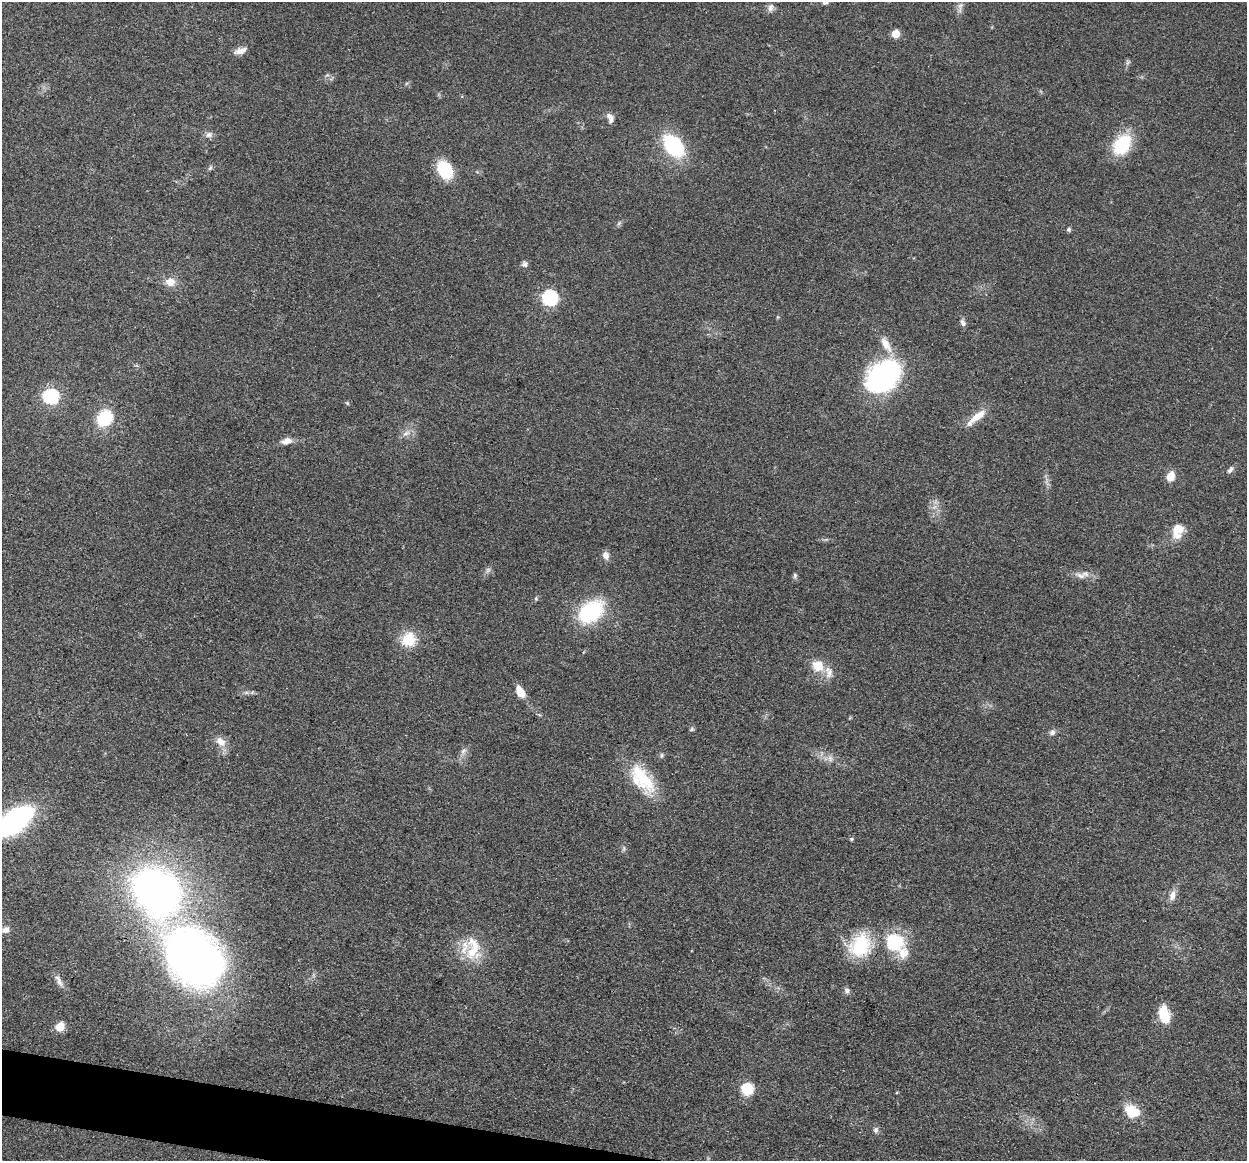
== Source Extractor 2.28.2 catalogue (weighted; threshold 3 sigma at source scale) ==
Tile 7 of 4 x 4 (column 3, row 2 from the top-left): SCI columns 2498-3742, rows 2447-3605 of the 4993 x 5012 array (HDU 1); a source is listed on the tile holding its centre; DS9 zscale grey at full resolution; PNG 1249 x 1163 px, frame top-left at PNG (2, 2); no overlay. Shown black and unused: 2% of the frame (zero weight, under 3 of 4 exposures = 1% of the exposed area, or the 3 px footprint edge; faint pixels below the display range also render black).
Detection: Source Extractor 2.28.2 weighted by HDU 2 'WHT'; one run over the whole footprint, this tile lists its part. Background 0.103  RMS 0.0077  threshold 0.0345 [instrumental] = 3 sigma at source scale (4.5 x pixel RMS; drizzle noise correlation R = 1.50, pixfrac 1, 0.05/0.05 arcsec/px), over >= 5 px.
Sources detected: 62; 1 too faint to see at this stretch — not listed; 5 inside a brighter listed object's ellipse — not listed separately; the other 56 listed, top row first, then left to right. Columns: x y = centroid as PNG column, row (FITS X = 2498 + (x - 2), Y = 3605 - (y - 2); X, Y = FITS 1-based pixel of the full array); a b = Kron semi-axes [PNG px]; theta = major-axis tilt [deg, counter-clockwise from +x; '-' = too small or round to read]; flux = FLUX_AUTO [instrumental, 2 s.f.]
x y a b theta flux
825 3 9 5 11 1.6
960 5 9 6 35 2.7
770 8 11 7 72 3.1
895 34 5 5 - 15
240 51 16 7 18 5.3
609 116 9 8 - 3.1
209 135 10 8 14 3.1
1122 145 18 13 56 48
673 146 21 13 -50 75
210 168 6 5 - 1.5
445 170 15 11 -59 39
1069 229 5 5 - 1.5
524 264 9 7 37 2.3
170 282 12 10 -6 8
549 298 7 7 - 160
963 323 11 6 -67 2.5
884 376 39 28 44 120
50 396 7 7 - 160
347 403 5 4 - 0.9
977 416 26 8 37 11
105 418 14 11 43 40
406 433 11 6 25 3.6
287 441 13 8 15 5.6
1230 470 11 5 51 2.4
1170 476 10 8 66 8.5
1177 530 18 12 74 14
606 555 10 7 -72 4.6
1085 574 12 9 10 4.9
795 575 7 5 -88 1.5
591 612 25 17 37 69
408 640 17 16 - 19
818 666 16 13 -31 13
520 692 11 7 -61 11
692 729 6 5 - 1.2
1052 732 8 6 72 2.6
221 742 15 11 -42 7.6
463 751 10 5 45 2.5
662 755 6 4 89 1.2
830 758 10 6 -65 3
644 779 38 21 -47 34
14 821 32 15 38 180
851 839 5 5 - 1
157 891 42 34 -53 400
1173 895 13 8 76 5
5 930 10 8 20 4.2
894 942 26 23 -29 38
860 945 24 19 59 48
472 948 37 17 81 24
194 958 57 44 -43 460
59 982 12 6 -51 3.8
847 990 8 6 -58 2.2
1164 1014 13 8 -78 30
60 1027 6 5 - 23
747 1089 6 6 - 63
1132 1111 19 13 -30 16
876 1130 8 6 -80 2
Isophote crosses this tile's border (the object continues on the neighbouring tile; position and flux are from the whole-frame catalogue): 1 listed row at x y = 14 821